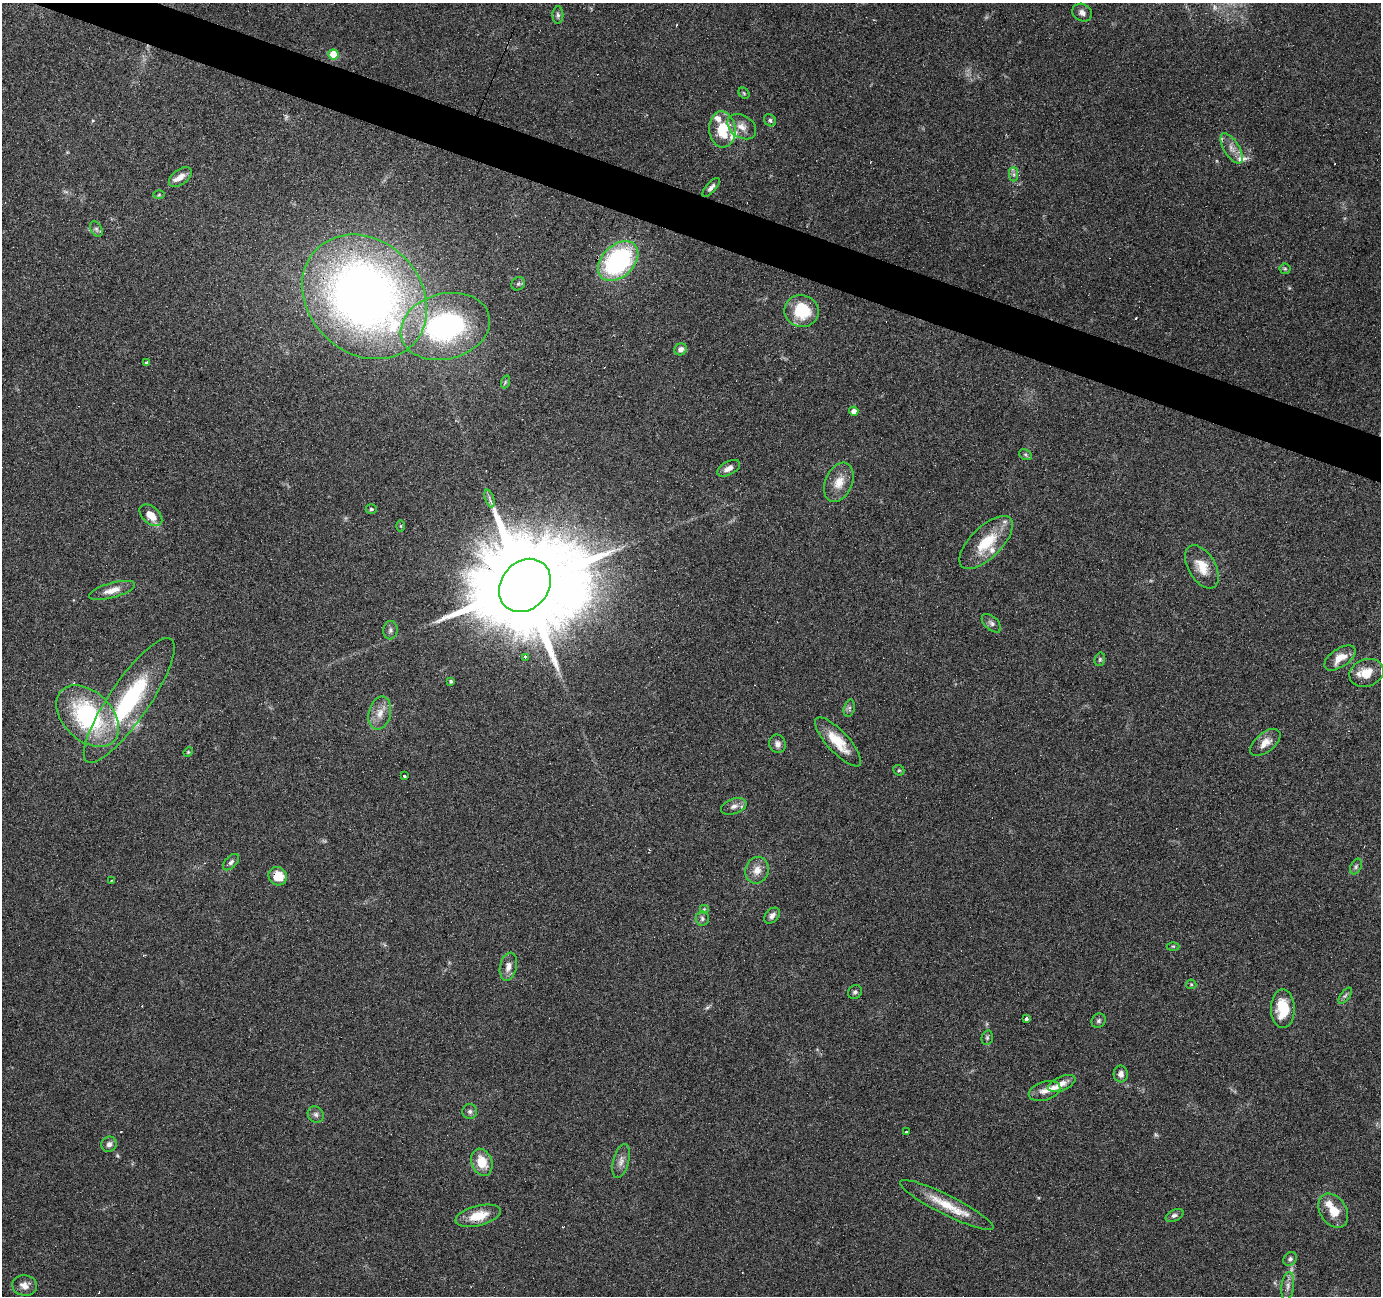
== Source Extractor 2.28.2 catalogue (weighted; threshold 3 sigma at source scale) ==
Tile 11 of 4 x 4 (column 3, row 3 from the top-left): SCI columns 2757-4135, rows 1501-2794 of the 5516 x 5653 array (HDU 1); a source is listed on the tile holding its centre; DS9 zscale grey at full resolution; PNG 1383 x 1298 px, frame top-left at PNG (2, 3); each listed source drawn as its Kron ellipse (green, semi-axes under 4 px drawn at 4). Shown black and unused: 3% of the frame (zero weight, under 4 of 7 exposures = <1% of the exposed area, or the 3 px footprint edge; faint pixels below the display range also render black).
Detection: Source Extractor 2.28.2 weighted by HDU 2 'WHT'; one run over the whole footprint, this tile lists its part. Background 0.035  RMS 0.0028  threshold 0.0115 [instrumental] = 3 sigma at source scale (4.09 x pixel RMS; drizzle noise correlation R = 1.36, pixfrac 0.8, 0.0396/0.0396 arcsec/px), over >= 5 px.
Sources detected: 112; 5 too faint to see at this stretch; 12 cosmic-ray / hot-pixel residue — neither listed nor drawn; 10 inside a brighter listed object's ellipse — not listed separately; the other 85 listed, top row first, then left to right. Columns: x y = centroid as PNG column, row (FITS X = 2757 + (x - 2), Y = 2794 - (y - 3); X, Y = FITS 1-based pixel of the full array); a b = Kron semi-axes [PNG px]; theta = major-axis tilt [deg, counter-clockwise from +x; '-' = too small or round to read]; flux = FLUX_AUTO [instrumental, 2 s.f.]
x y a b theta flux
1082 13 10 8 -28 1.3
558 15 8 5 -89 0.69
333 55 5 5 - 8.8
744 93 6 5 - 0.37
770 120 7 5 -43 0.59
742 127 16 11 -34 2.6
722 129 18 13 -86 8.9
1232 148 17 7 -58 2.3
1014 174 7 4 -90 0.64
180 177 13 7 37 2.3
711 187 12 5 48 0.97
159 195 6 4 2 0.32
96 229 8 5 -60 0.65
618 261 23 16 44 41
1285 269 5 5 - 0.39
518 284 7 6 - 0.54
365 297 68 56 -45 230
802 311 17 16 - 11
445 326 45 33 14 51
681 349 6 5 - 1.4
147 362 4 3 - 5.2
505 382 7 4 72 0.43
854 411 4 4 - 1.7
1025 455 6 5 - 0.46
729 468 12 6 29 1.9
839 482 20 13 67 3.9
490 499 9 4 -71 0.76
371 509 5 4 - 0.45
151 515 13 8 -42 3.7
401 526 6 4 -89 0.3
986 542 34 15 44 10
1202 567 24 13 -59 4.9
525 585 29 23 49 7800
112 590 24 7 15 2.8
991 623 12 6 -43 0.94
390 630 9 7 85 0.86
525 657 3 3 - 6
1340 658 18 9 34 3.8
1100 659 7 5 76 0.44
1366 673 17 13 19 4.6
451 681 4 3 - 0.53
129 700 74 20 55 32
849 708 8 5 74 0.65
380 713 17 11 76 3
88 716 36 24 -44 33
838 742 32 11 -47 6.6
1265 742 18 9 39 2.8
777 744 9 8 - 1.2
188 752 5 4 - 0.3
899 770 6 5 - 0.41
404 776 3 3 - 2.8
734 806 13 7 18 1.4
231 862 10 6 45 0.79
1356 867 8 5 64 0.59
757 870 13 11 69 2.7
278 876 10 9 - 5.3
112 881 3 3 - 0.24
704 909 5 5 - 0.34
772 916 9 6 47 1.1
702 919 7 6 - 0.78
1173 946 6 4 0 0.33
508 967 14 8 76 2.1
1191 984 5 5 - 0.33
855 992 7 6 - 0.63
1345 996 9 4 54 0.65
1283 1009 19 12 -89 8.7
1026 1019 4 3 - 5.6
1099 1021 7 6 - 0.65
987 1038 7 5 76 0.51
1121 1074 8 7 - 1.3
1062 1083 14 7 24 2
1044 1091 16 9 16 2.1
470 1111 7 7 - 0.8
316 1114 8 7 - 0.89
907 1132 3 3 - 0.58
109 1144 8 7 - 1.1
621 1161 17 8 75 1.8
482 1162 14 10 -69 5.8
947 1205 52 10 -27 7.8
1333 1211 18 13 -56 4.8
1174 1215 9 5 27 0.85
478 1216 23 10 14 5.9
1290 1259 7 6 - 0.7
25 1285 12 10 -8 2.1
1288 1286 14 6 82 1.5
Overlapping masked pixels (flux is a lower limit): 2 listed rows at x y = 365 297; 278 876